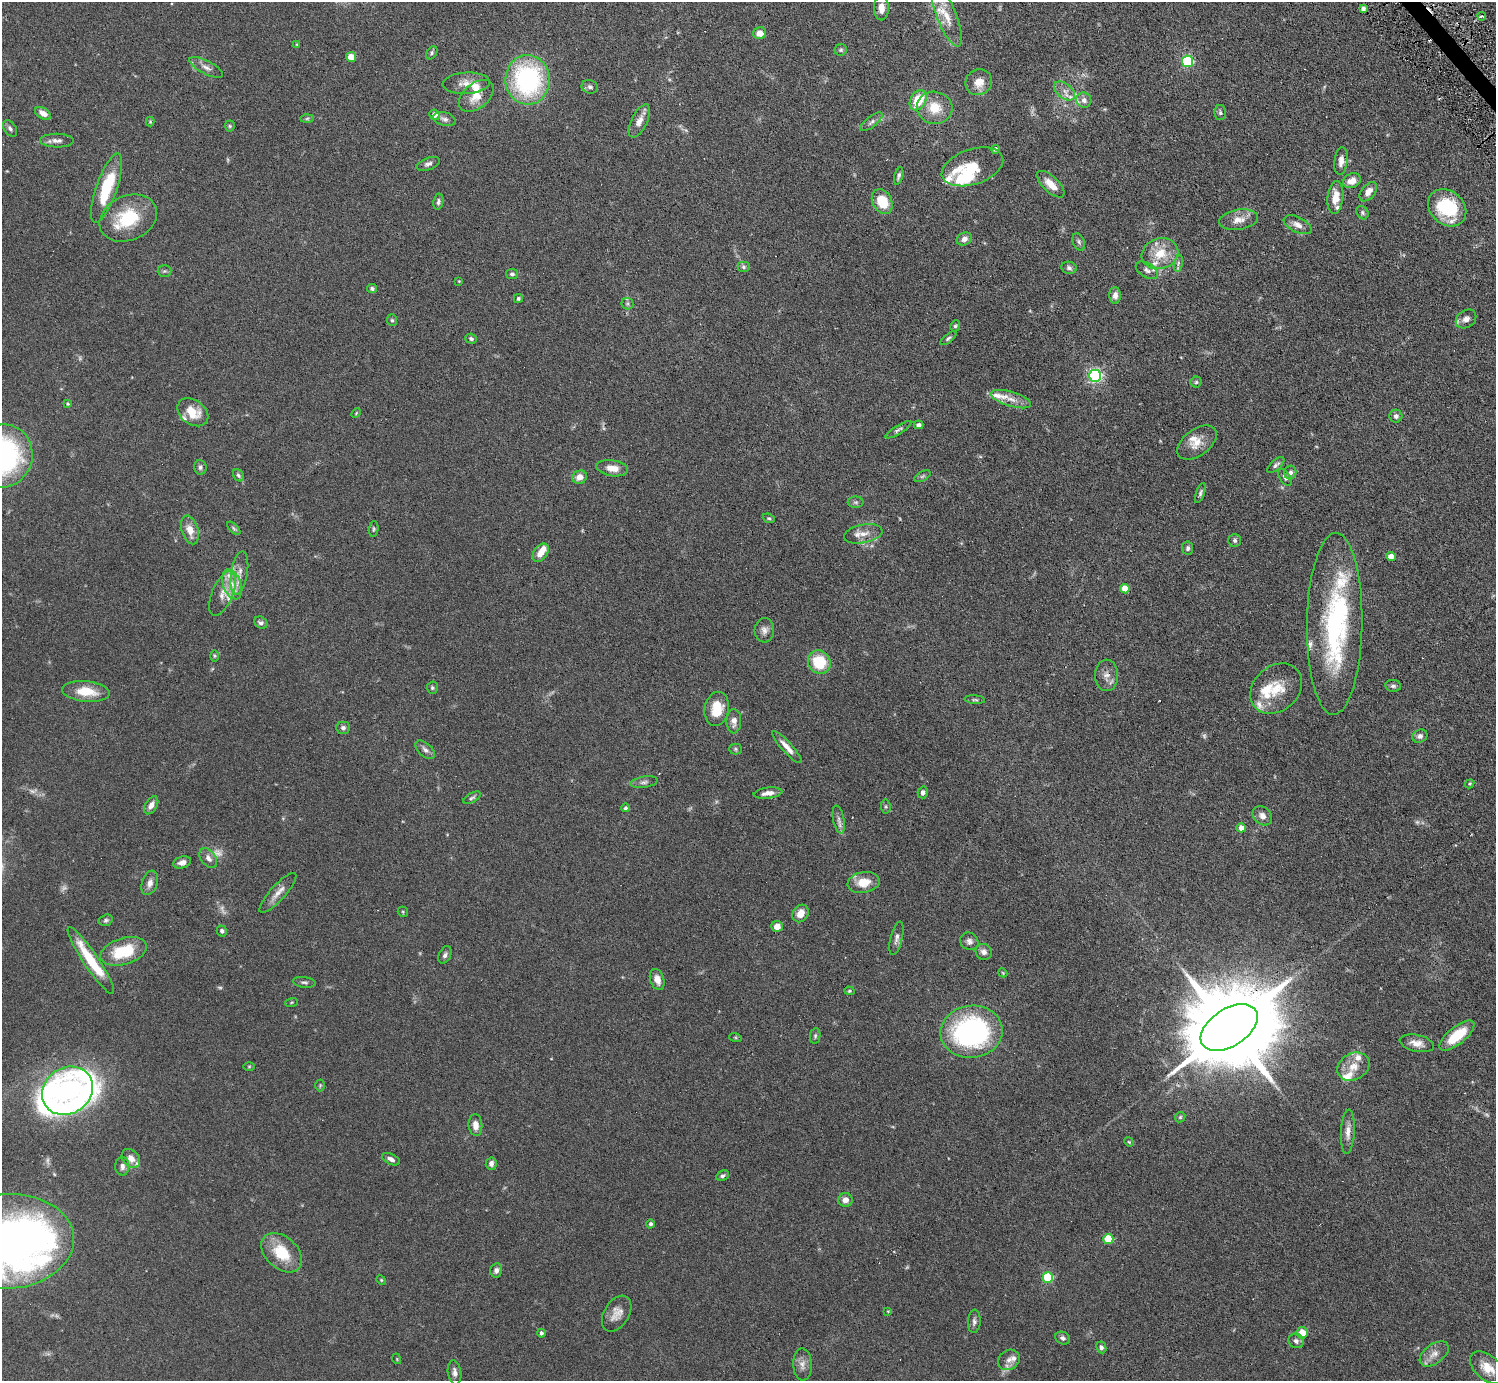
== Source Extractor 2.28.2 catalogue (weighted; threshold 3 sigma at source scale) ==
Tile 10 of 4 x 4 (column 2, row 3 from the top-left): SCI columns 1495-2988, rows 1676-3054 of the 5977 x 5967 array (HDU 1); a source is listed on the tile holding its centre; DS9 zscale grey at full resolution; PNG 1498 x 1383 px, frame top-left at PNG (2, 2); each listed source drawn as its Kron ellipse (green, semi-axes under 4 px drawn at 4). Shown black and unused: <1% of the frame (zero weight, under 3 of 6 exposures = <1% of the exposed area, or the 3 px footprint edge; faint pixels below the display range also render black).
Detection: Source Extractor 2.28.2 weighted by HDU 2 'WHT'; one run over the whole footprint, this tile lists its part. Background 0.123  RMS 0.005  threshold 0.0202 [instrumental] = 3 sigma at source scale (4.09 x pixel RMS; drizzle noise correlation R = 1.36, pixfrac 0.8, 0.05/0.05 arcsec/px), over >= 5 px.
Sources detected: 236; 13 too faint to see at this stretch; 5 inside a brighter object's white glare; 2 cosmic-ray / hot-pixel residue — neither listed nor drawn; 24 inside a brighter listed object's ellipse — not listed separately; the other 192 listed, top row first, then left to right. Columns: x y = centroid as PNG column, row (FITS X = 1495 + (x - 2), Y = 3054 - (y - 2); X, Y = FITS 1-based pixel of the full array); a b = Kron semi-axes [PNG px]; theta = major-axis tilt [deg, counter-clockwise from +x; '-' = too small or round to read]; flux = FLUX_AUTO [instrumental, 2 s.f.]
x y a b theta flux
881 8 12 7 90 3.5
1363 9 4 4 - 1.5
946 16 33 9 -68 8.4
1482 16 4 2 - 1.1
760 33 6 6 - 3.7
297 44 4 3 - 0.39
841 50 6 6 - 0.83
432 53 7 5 55 0.82
351 57 5 5 - 4.6
1187 61 5 5 - 50
206 67 19 6 -27 2.6
528 80 25 22 -88 65
979 82 13 12 - 5.2
466 83 23 10 3 4.6
590 87 8 6 -18 1.2
1064 91 12 7 -39 2.6
476 96 20 12 40 6.8
918 100 11 7 60 12
1084 100 8 7 - 1.9
935 108 18 16 -13 9.3
43 113 9 5 -32 2.7
1220 113 7 5 90 0.9
434 115 5 5 - 3.2
307 118 6 4 2 0.69
444 119 11 7 -13 1.7
639 121 18 8 64 3.7
150 122 5 4 - 0.52
871 122 13 5 38 1.4
230 126 5 5 - 0.56
10 128 9 6 -58 1.3
57 141 17 7 -1 2.4
995 149 4 4 - 1.3
1341 161 14 6 83 3
428 164 12 6 21 1.5
972 167 32 17 18 14
899 176 9 3 76 0.96
1352 181 9 7 22 3.7
1051 184 17 7 -43 5.1
107 188 36 10 71 21
1368 192 11 6 51 3.3
1335 197 16 7 84 6.3
438 202 8 5 80 1.1
882 202 13 9 -62 10
1447 208 21 16 -42 26
1362 213 7 5 -57 0.93
128 218 30 22 24 21
1239 220 19 10 8 4.6
1298 225 15 7 -27 3
964 239 8 6 25 1.9
1079 242 9 5 -67 1.1
1160 254 18 15 19 9.9
1178 263 8 3 78 0.78
744 267 6 5 - 0.91
1069 268 8 6 -11 1.1
1147 270 12 7 -32 1.9
164 271 7 5 1 0.83
512 274 6 5 - 0.97
459 281 4 3 - 0.32
372 289 5 4 - 0.97
1115 295 8 6 -88 2.3
518 299 4 4 - 0.73
627 304 6 5 - 0.87
1466 319 11 8 35 2.5
392 320 6 5 - 0.65
955 326 6 4 63 0.65
948 338 9 4 38 0.96
471 339 6 5 - 0.89
1095 376 6 6 - 96
1196 382 5 5 - 0.72
1011 399 21 7 -17 4.2
68 404 4 4 - 0.64
193 412 17 12 -36 8.7
356 413 5 3 - 0.36
1396 416 6 6 - 1.4
919 425 5 4 - 1.2
898 430 15 4 31 1.1
1197 442 22 13 36 6.1
3 456 32 30 71 83
1276 465 10 5 43 1.1
200 467 7 6 - 1.1
612 468 16 8 -8 4.7
1290 472 7 6 - 1.3
238 475 7 5 -57 0.9
923 476 9 4 27 0.87
580 477 7 6 - 3.5
1285 477 9 5 -56 1.1
1200 493 10 4 71 1.1
856 502 8 5 0 0.85
769 518 6 4 -20 0.66
234 528 8 3 -45 0.74
374 529 8 4 85 0.7
190 530 15 8 -72 5
863 534 19 9 11 3.9
1235 540 6 6 - 0.97
1188 548 7 5 -82 1
541 553 10 6 53 4.5
1391 557 5 4 - 4.3
239 573 22 8 81 4.5
232 584 15 9 -71 5.4
1125 589 5 4 - 7.1
222 593 23 10 68 5.4
261 623 7 5 -37 1.3
1335 624 91 27 89 74
764 630 12 10 87 2.3
214 656 6 4 -90 0.51
819 662 12 11 - 15
1107 675 16 11 89 3.4
1393 686 8 6 -7 1.1
432 688 6 5 - 0.73
1276 689 28 22 42 13
86 691 24 10 -5 10
975 700 10 4 -5 0.77
717 709 17 12 79 9.8
734 721 12 7 -90 2.7
343 728 7 6 - 1.2
1420 736 8 6 27 1.6
787 747 21 5 -48 3.6
735 749 6 5 - 0.72
425 750 11 6 -43 1.7
644 782 13 5 9 1.5
1470 784 5 4 - 0.49
923 792 6 5 - 1.5
768 793 14 5 7 3
472 798 9 4 29 0.9
151 805 10 6 59 2.4
886 807 7 4 -84 0.57
625 808 4 4 - 0.75
1262 816 11 8 -43 2.8
839 820 14 5 -79 1.9
1241 828 4 4 - 3.1
208 858 11 7 -53 2.4
182 862 9 6 16 1.8
864 882 16 10 10 7.3
150 883 12 8 71 2.6
278 893 26 7 47 4
403 912 5 5 - 0.52
800 913 9 7 56 4.6
106 920 7 5 16 0.88
777 926 6 5 - 3.4
222 931 5 5 - 1.1
896 938 17 6 76 1.8
969 941 9 8 - 1.8
124 951 24 13 17 18
984 952 8 7 - 2.1
445 955 9 6 65 1.3
91 961 40 7 -56 17
1003 973 4 3 - 0.39
657 980 11 7 -72 3.3
304 982 11 5 -7 1.1
849 991 5 4 - 0.53
291 1002 6 3 19 0.43
1229 1027 32 18 34 8600
971 1032 31 26 7 85
815 1036 8 5 81 0.82
1457 1036 21 8 39 12
735 1037 6 4 -19 0.52
1417 1043 17 8 -12 3.8
249 1066 6 4 1 0.5
1353 1067 17 13 28 5.6
320 1085 6 5 - 0.54
68 1091 27 23 34 76
1180 1117 6 4 46 0.6
475 1125 11 7 -84 3.2
1348 1132 22 7 87 3.5
1129 1142 5 4 - 0.43
131 1158 10 8 -48 3.9
391 1159 9 5 -26 1.5
491 1164 6 5 - 1.9
122 1166 9 7 -90 1.6
722 1176 7 4 26 0.96
845 1200 7 7 - 2.8
651 1224 4 4 - 0.99
1108 1239 5 5 - 17
7 1241 67 47 3 320
282 1253 23 16 -42 14
496 1270 7 6 - 1.5
1048 1278 5 5 - 27
381 1280 5 4 - 0.49
888 1311 4 3 - 0.34
617 1314 19 12 58 4.7
974 1321 11 6 86 1.5
541 1333 4 4 - 1.1
1302 1333 6 5 - 6.5
1063 1338 8 6 -25 1.3
1296 1341 8 7 - 1.6
1101 1347 6 5 - 1
1434 1354 16 9 37 3.7
397 1359 5 3 - 0.36
1009 1360 11 9 35 2.7
802 1364 16 9 -88 2.9
1487 1368 20 12 -41 7.5
455 1372 12 6 -82 1.8
Overlapping masked pixels (flux is a lower limit): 1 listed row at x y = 1229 1027
Isophote crosses this tile's border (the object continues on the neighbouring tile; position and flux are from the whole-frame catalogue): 3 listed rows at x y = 946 16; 3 456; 7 1241